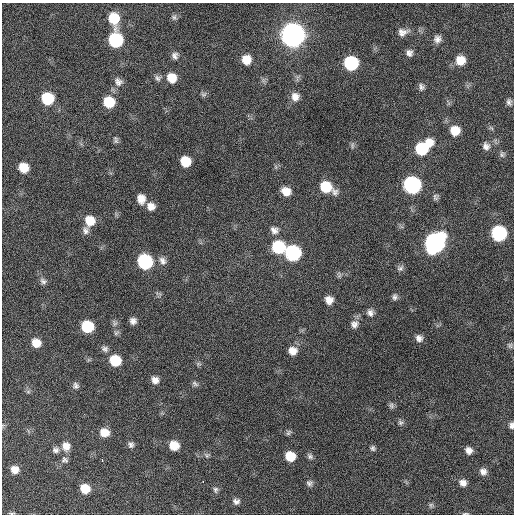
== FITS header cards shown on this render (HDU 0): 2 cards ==
NAXIS1  =                  512 / Axis length
NAXIS2  =                  512 / Axis length

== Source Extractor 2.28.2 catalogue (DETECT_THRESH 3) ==
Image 512 x 512 px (HDU 0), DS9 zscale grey, 1 PNG px = 1 image px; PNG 516 x 516 px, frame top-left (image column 1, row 512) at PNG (2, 3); no overlay
Background 153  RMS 13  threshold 37.7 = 3 sigma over >= 5 px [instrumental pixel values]
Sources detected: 93; all 93 listed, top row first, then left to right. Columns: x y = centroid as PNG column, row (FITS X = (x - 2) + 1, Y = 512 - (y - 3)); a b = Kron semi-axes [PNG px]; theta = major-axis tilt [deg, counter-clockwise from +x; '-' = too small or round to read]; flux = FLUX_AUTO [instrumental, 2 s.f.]
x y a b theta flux
174 17 8 7 - 2200
114 18 12 10 -79 25000
403 32 14 9 15 5800
293 35 11 10 - 930000
437 39 10 10 - 4700
115 40 10 9 - 80000
409 53 9 9 - 3900
175 56 10 8 -85 3600
246 60 9 9 - 13000
460 60 10 10 - 12000
351 63 9 9 - 75000
158 78 9 7 -51 2700
172 78 10 9 - 13000
118 82 12 10 -53 5000
421 87 9 7 -64 2800
203 94 8 6 4 2000
295 97 11 10 - 6700
48 98 9 9 - 40000
109 102 10 9 - 25000
509 102 8 6 -76 2800
455 131 10 10 - 14000
116 140 10 5 -74 2000
429 143 11 10 - 11000
352 145 9 4 90 1700
486 146 11 10 - 4800
422 149 10 9 - 45000
502 154 9 7 71 2400
185 161 9 8 - 20000
23 167 9 8 - 16000
276 167 7 4 -71 1300
412 185 10 10 - 200000
326 187 13 9 -29 28000
286 191 10 8 -29 9400
435 197 9 7 80 2200
141 199 11 9 -79 7800
151 206 9 9 - 6300
90 221 11 10 - 15000
274 230 11 9 -33 5000
85 231 11 9 80 4000
499 233 9 9 - 110000
435 243 12 10 52 340000
278 247 10 10 - 46000
293 253 10 9 - 120000
162 261 11 8 -55 4500
145 262 10 9 - 100000
400 268 10 7 31 2700
43 281 10 7 -36 3000
395 297 9 7 -89 2700
329 300 9 8 - 6900
370 313 9 8 - 3900
133 321 7 7 - 4100
115 323 9 6 -80 2700
354 324 11 11 - 5100
87 326 9 8 - 38000
116 333 8 5 30 1900
419 338 8 7 - 4100
36 343 9 8 - 11000
510 345 8 6 -75 1900
105 349 9 8 - 3000
292 351 10 9 - 7700
115 360 9 9 - 26000
198 364 8 4 0 1500
155 380 8 8 - 5300
195 384 9 6 -38 2100
76 386 9 8 - 2800
28 392 7 4 0 1400
391 405 9 7 -67 2200
400 422 8 7 - 2100
511 425 7 5 88 2800
104 432 10 9 - 10000
288 433 9 5 54 1800
131 445 8 8 - 2800
66 446 11 10 - 7900
174 446 8 8 - 14000
373 448 7 6 - 1900
55 450 9 8 - 3100
469 450 8 7 - 4800
207 455 8 5 -45 1800
290 456 9 8 - 18000
310 456 9 6 -46 2400
65 460 10 8 -20 2800
102 460 3 2 - 5600
15 469 8 8 - 7600
483 471 8 8 - 4300
203 482 3 2 - 2500
309 483 9 8 - 2800
463 483 9 8 - 4800
85 489 8 7 - 16000
215 490 8 6 -88 2200
236 501 8 7 - 3200
431 505 7 6 - 1800
11 513 8 3 2 1300
465 513 9 3 3 1100
At the frame edge (FLAGS 8, measured only in part): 3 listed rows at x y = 511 425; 11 513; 465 513